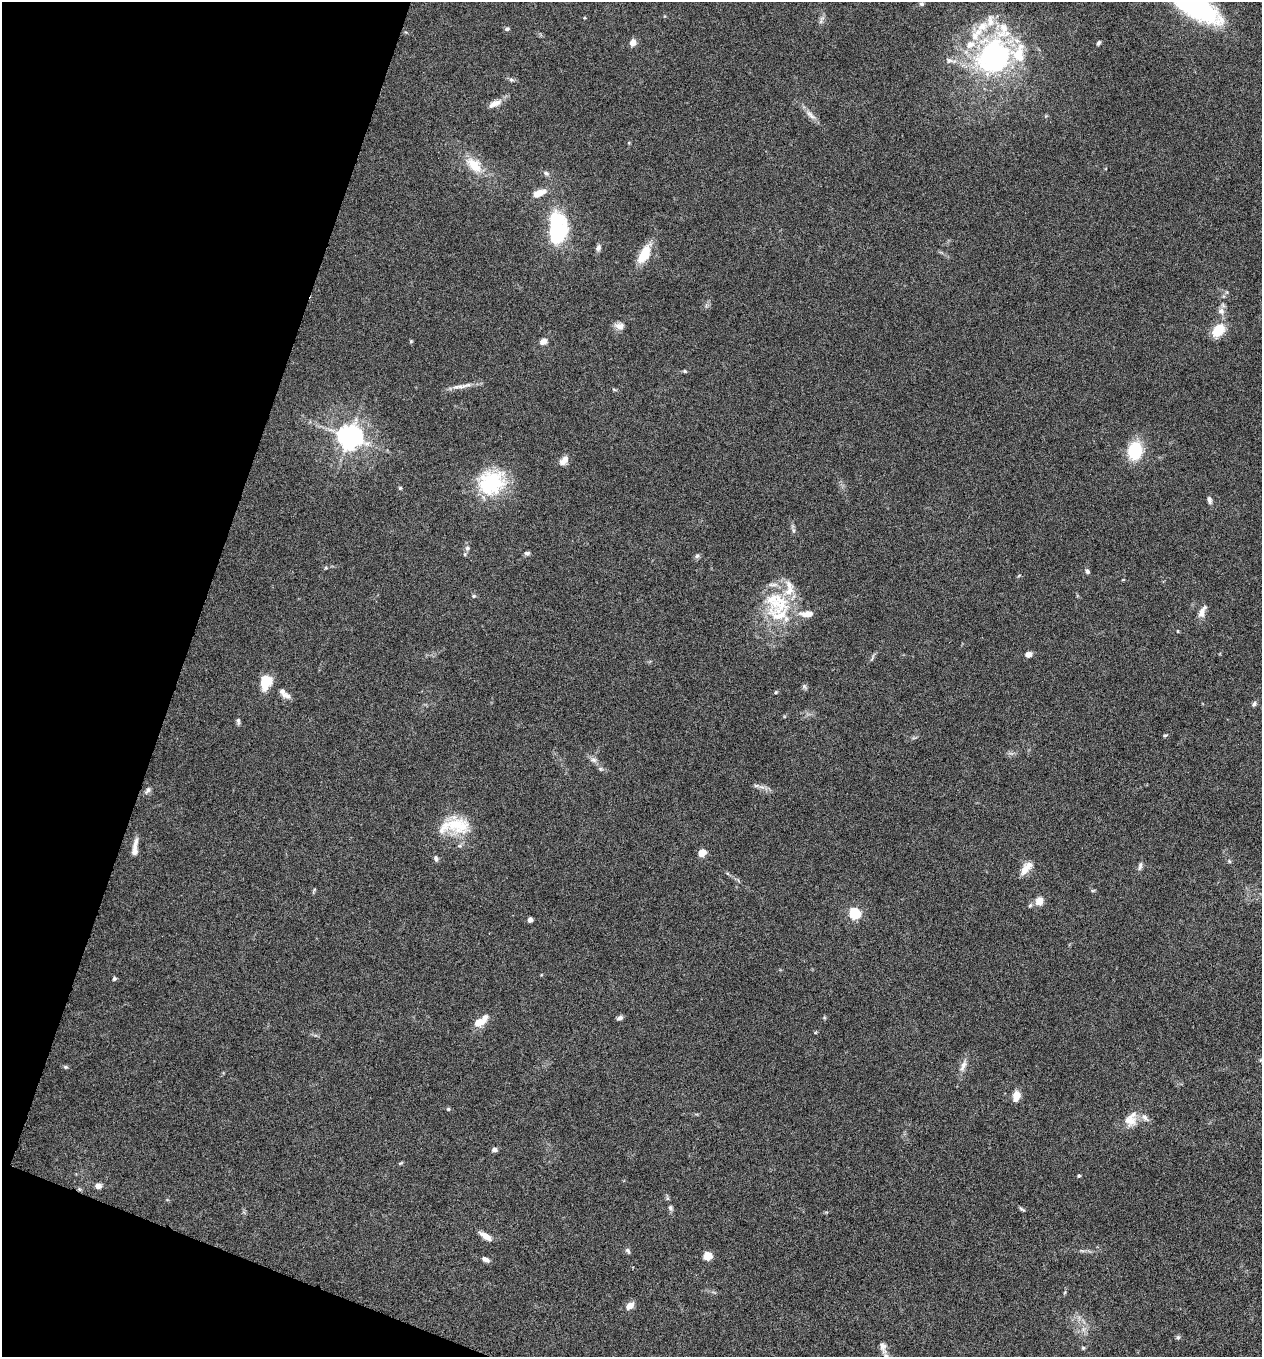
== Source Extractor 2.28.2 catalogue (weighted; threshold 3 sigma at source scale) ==
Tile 9 of 4 x 4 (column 1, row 3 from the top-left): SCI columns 139-1398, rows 1366-2720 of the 5448 x 5438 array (HDU 1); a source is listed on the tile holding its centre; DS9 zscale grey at full resolution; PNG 1264 x 1359 px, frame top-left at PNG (2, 2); no overlay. Shown black and unused: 17% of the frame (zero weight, under 5 of 9 exposures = <1% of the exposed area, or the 3 px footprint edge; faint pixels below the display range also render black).
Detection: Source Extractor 2.28.2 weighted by HDU 2 'WHT'; one run over the whole footprint, this tile lists its part. Background 0.0659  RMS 0.0032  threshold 0.0131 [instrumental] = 3 sigma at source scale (4.09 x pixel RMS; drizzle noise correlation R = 1.36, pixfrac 0.8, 0.05/0.05 arcsec/px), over >= 5 px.
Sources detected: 102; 17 inside a brighter listed object's ellipse — not listed separately; the other 85 listed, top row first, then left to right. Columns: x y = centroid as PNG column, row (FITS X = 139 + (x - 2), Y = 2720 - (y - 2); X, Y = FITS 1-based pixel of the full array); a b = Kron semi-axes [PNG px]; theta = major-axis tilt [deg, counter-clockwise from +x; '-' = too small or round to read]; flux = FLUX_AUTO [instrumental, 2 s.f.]
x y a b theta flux
1192 3 59 21 -36 66
921 4 7 5 12 0.52
507 29 6 5 - 0.55
633 43 7 6 - 2.2
1098 43 6 4 56 0.5
994 56 44 40 54 60
949 60 10 7 -18 1.1
511 80 7 6 - 0.63
495 103 19 7 25 2.3
811 115 18 6 -43 1.9
474 165 20 12 -44 6.5
546 173 8 6 -36 0.82
539 193 16 7 23 3.8
557 230 33 15 89 32
598 248 8 6 72 1
644 254 20 9 62 7.8
1221 311 9 9 - 1.6
619 326 12 8 -15 1.7
1218 330 14 9 49 7.2
411 341 5 4 - 0.35
543 341 7 6 - 1.9
685 371 5 4 - 0.39
459 387 25 5 4 2.3
349 437 8 7 - 290
1134 450 13 10 85 18
564 460 11 7 47 2.4
491 483 36 31 22 20
400 488 5 4 - 0.35
1209 500 10 5 -77 0.94
793 530 7 4 -88 0.61
467 548 7 6 - 0.83
527 553 7 5 7 0.71
697 556 7 6 - 0.66
326 568 5 4 - 0.33
1087 571 6 5 - 0.71
773 585 17 4 0 1.3
789 585 14 9 -65 2.6
474 596 5 5 - 0.4
1202 611 17 7 65 2
779 615 38 29 -11 16
1177 631 4 3 - 0.24
1028 654 7 6 - 1.6
265 682 15 11 80 6.9
804 686 6 6 - 0.58
776 692 4 4 - 0.32
287 696 14 7 -25 1.5
1254 704 7 5 72 0.64
238 721 9 5 -84 0.7
1165 735 7 3 9 0.35
594 760 9 6 -15 1
756 786 7 4 0 0.59
148 790 9 6 53 0.94
455 824 30 20 30 9.4
135 848 22 6 83 2.5
702 853 8 7 - 2.6
436 858 7 5 -68 0.85
1229 861 6 4 -46 0.39
1140 866 12 5 76 0.88
1026 868 18 8 52 3.3
1093 890 6 4 19 0.34
1039 901 8 7 - 3.4
855 914 6 5 - 32
530 920 4 4 - 1.6
114 979 5 4 - 0.5
620 1018 7 5 27 0.91
479 1022 14 9 21 3.4
963 1066 18 6 68 1.9
65 1067 6 5 - 0.48
1016 1096 11 8 82 2.8
448 1109 5 4 - 0.4
1131 1119 20 15 62 4.4
494 1149 5 5 - 1.2
400 1163 6 4 33 0.36
1079 1176 3 3 - 0.47
98 1186 5 4 - 2.9
670 1208 8 5 -64 0.69
1021 1209 10 3 -34 0.49
485 1236 15 6 -34 2.7
628 1251 9 4 -56 0.59
707 1256 5 5 - 11
486 1259 8 5 -30 1.2
630 1306 11 7 37 2.1
1178 1337 6 5 - 0.53
883 1347 17 8 -73 2.1
1083 1348 5 5 - 0.39
Isophote crosses this tile's border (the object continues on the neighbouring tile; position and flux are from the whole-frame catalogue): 1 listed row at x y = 1192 3